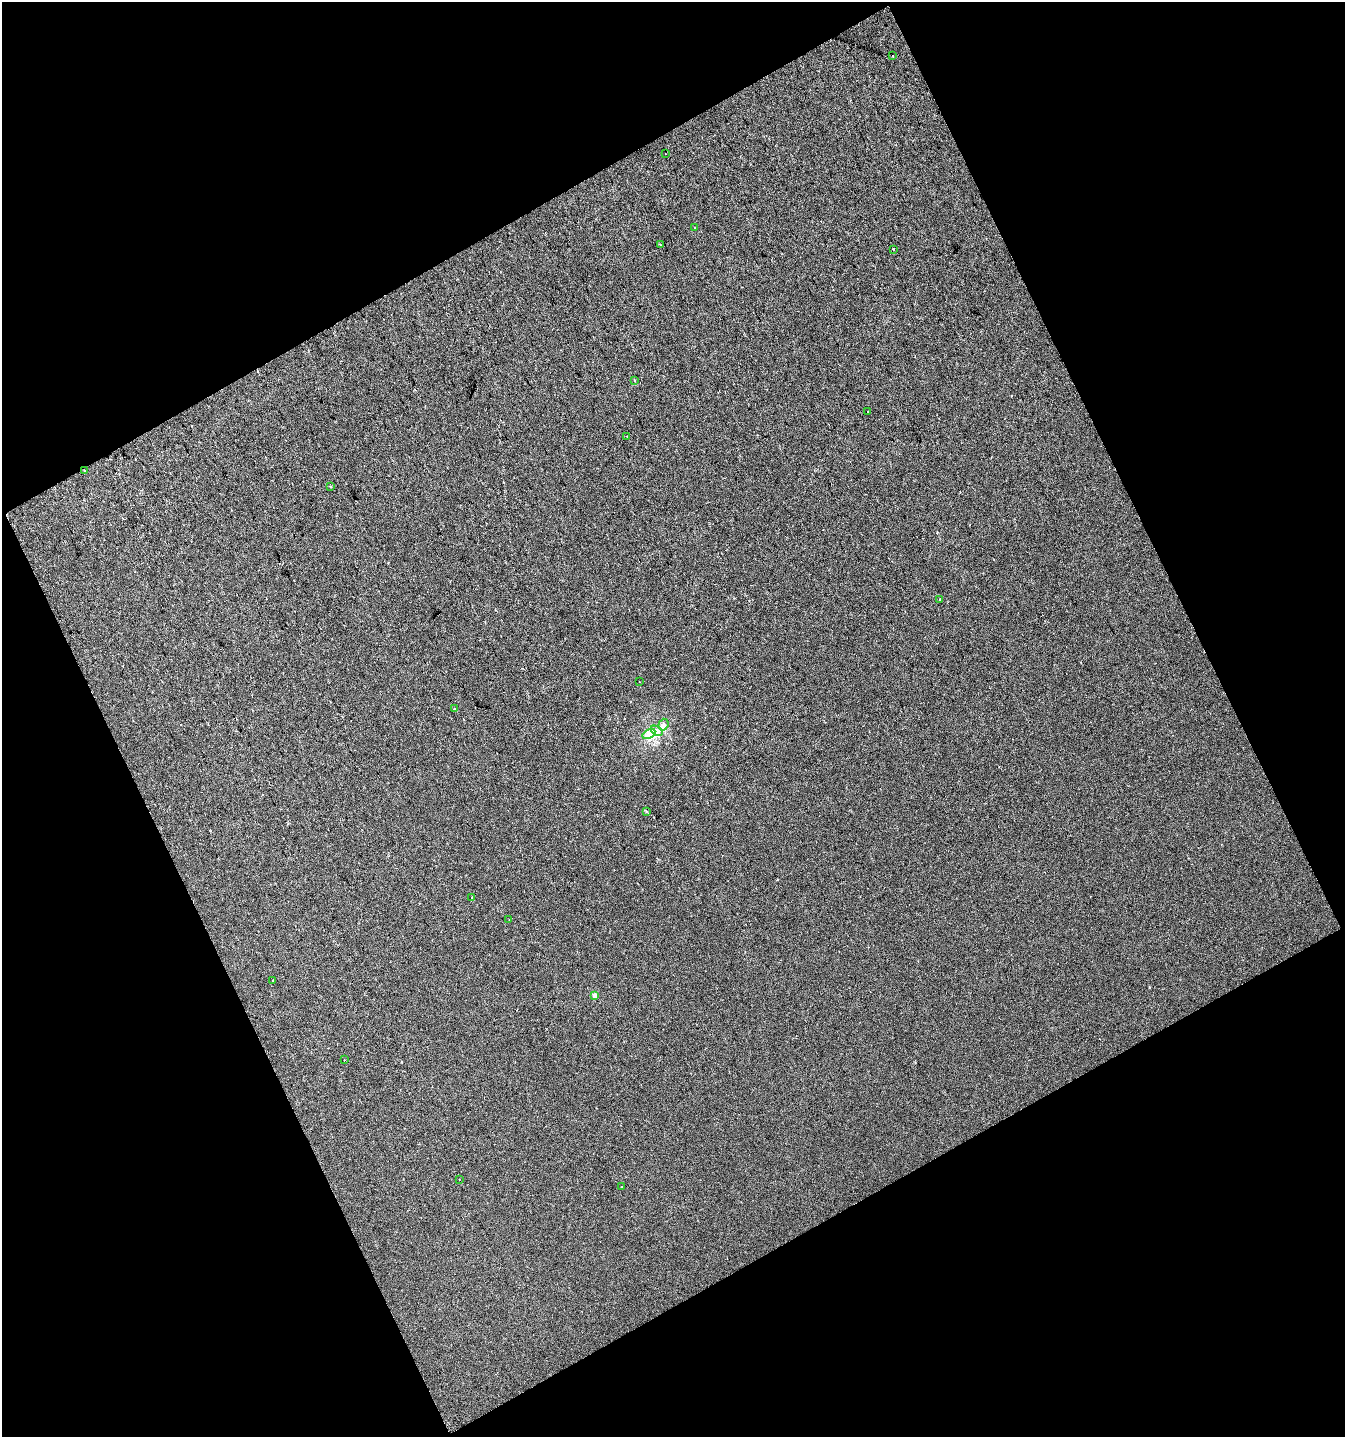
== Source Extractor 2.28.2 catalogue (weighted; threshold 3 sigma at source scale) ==
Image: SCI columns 76-2760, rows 1-2870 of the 2818 x 2871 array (HDU 1 of 3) = the unmasked area's bounding box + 8 px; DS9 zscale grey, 2 x 2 block average (1 PNG px = mean of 2 x 2 image px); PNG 1347 x 1439 px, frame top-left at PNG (2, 2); each listed source drawn as its Kron ellipse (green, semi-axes under 4 px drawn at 4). Shown black and unused: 46% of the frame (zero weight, under 2 of 3 exposures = <1% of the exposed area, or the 3 px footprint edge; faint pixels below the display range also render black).
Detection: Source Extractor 2.28.2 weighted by HDU 2 'WHT'. Background 1.14e-04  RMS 0.0044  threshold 0.02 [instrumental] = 3 sigma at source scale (4.5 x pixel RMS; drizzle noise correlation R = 1.50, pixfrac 1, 0.0396/0.0396 arcsec/px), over >= 5 px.
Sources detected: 27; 3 cosmic-ray / hot-pixel residue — neither listed nor drawn; the other 24 listed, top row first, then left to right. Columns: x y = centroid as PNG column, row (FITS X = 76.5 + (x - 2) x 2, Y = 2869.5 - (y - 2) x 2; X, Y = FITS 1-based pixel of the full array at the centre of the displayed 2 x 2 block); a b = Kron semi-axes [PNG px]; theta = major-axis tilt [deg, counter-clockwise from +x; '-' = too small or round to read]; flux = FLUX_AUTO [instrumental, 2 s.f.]
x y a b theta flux
893 56 2 2 - 0.95
665 153 2 2 - 0.49
695 227 2 2 - 0.5
661 245 2 2 - 1
893 249 2 2 - 1.1
634 381 2 2 - 0.91
867 411 2 2 - 0.71
627 436 2 2 - 0.81
84 471 2 2 - 1.5
331 487 2 2 - 3.6
939 599 2 2 - 0.45
639 682 2 2 - 0.67
454 709 2 2 - 1.7
663 725 6 5 - 3.2
657 731 6 3 -37 2.2
649 734 7 3 32 2.9
647 812 3 2 - 0.87
472 897 2 2 - 0.98
509 920 2 2 - 0.41
273 980 2 2 - 1.3
595 996 3 2 - 7.6
344 1060 2 2 - 0.88
459 1179 2 2 - 2.2
622 1187 2 2 - 0.92
Diffuse or blended objects may show on this block-average render without a row.